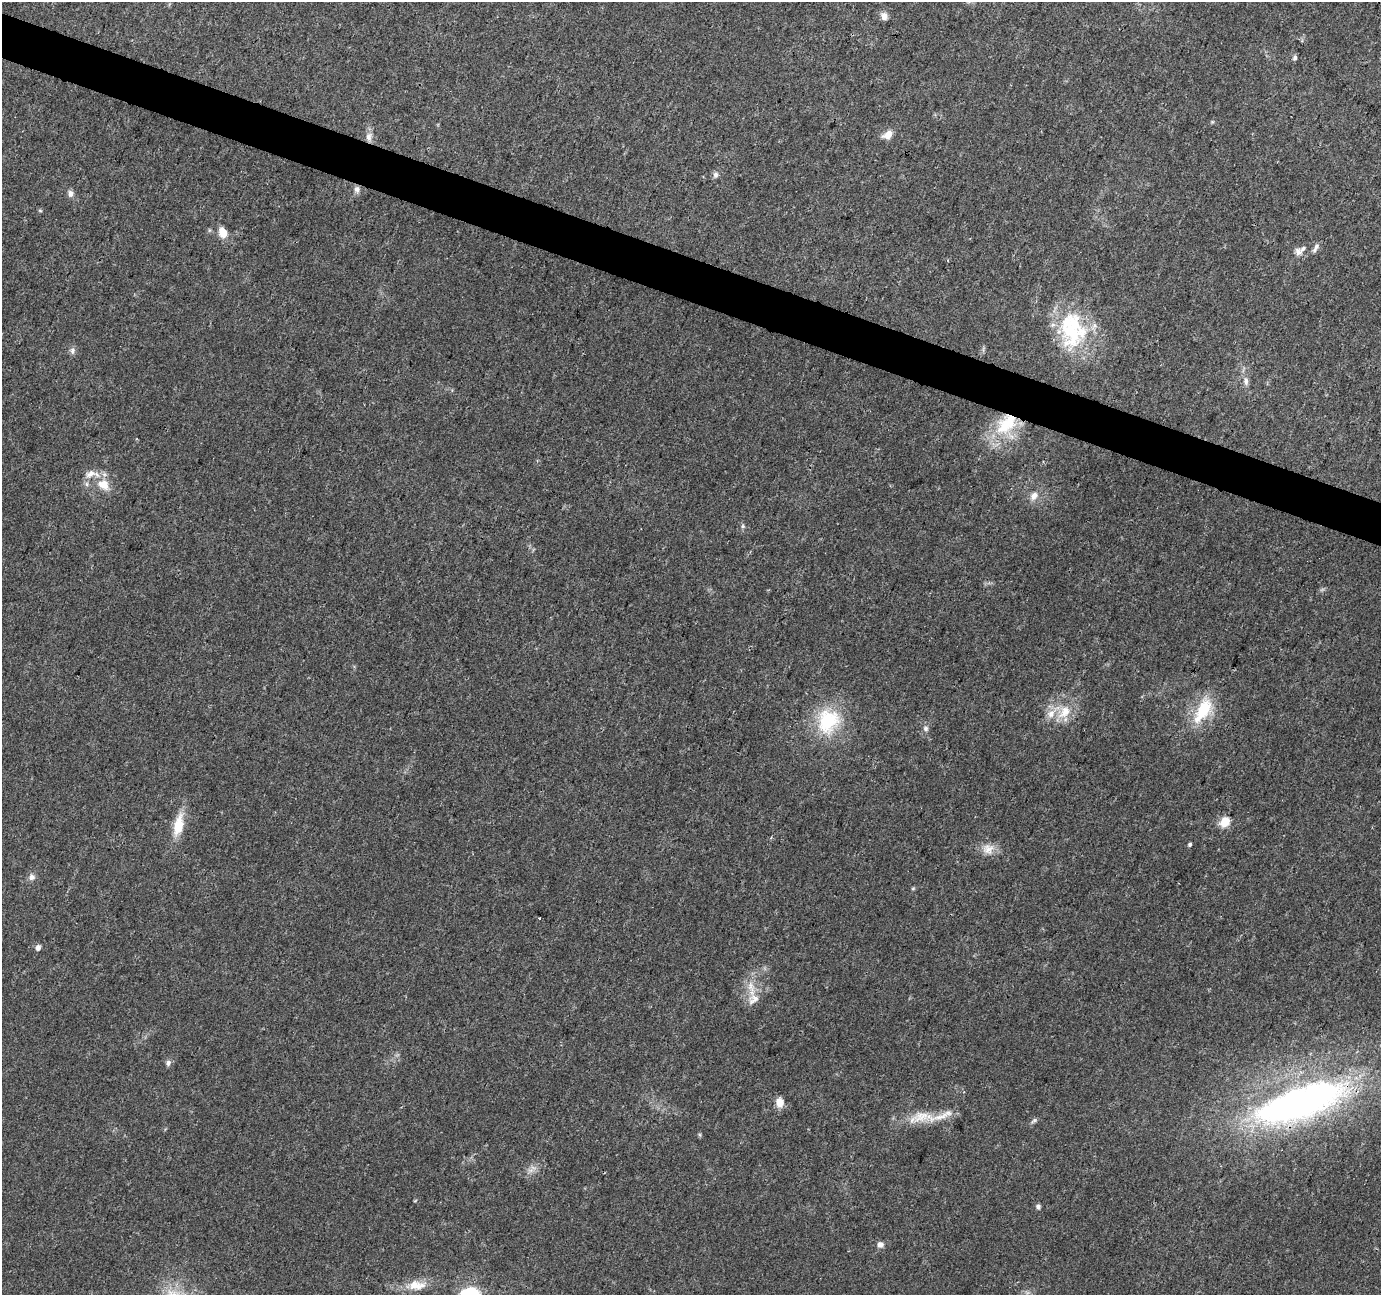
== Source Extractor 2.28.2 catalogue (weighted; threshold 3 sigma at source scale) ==
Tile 11 of 4 x 4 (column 3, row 3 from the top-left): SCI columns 2770-4148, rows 1571-2863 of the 5527 x 5664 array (HDU 1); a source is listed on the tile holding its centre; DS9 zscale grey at full resolution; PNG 1383 x 1297 px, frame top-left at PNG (2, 2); no overlay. Shown black and unused: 3% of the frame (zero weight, under 3 of 4 exposures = <1% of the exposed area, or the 3 px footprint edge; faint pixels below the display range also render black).
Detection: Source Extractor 2.28.2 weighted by HDU 2 'WHT'; one run over the whole footprint, this tile lists its part. Background 0.022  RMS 0.0036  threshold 0.016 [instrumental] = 3 sigma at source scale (4.5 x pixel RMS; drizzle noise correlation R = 1.50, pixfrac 1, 0.0396/0.0396 arcsec/px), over >= 5 px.
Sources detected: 49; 6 inside a brighter listed object's ellipse — not listed separately; the other 43 listed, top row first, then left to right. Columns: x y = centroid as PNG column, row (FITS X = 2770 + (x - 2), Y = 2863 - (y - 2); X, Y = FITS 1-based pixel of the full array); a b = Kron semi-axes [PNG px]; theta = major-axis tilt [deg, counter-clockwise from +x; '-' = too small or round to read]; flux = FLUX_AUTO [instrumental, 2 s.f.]
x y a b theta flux
884 16 9 8 - 2.1
1295 57 7 5 68 0.81
888 134 11 8 39 4
369 137 13 9 80 2.5
715 175 8 7 - 1.3
357 189 9 8 - 1.5
70 194 10 7 -88 1.4
40 211 6 4 -2 0.41
223 232 11 8 -60 5.4
1315 248 14 5 62 1.3
1298 252 11 9 -63 1.9
1072 330 51 34 -86 35
72 351 10 7 -87 1.3
1246 381 12 7 -89 1.8
1004 426 29 21 76 18
103 485 17 13 -29 6.2
1034 496 13 9 49 2.9
743 526 5 5 - 0.63
1203 710 33 15 61 17
1064 712 22 15 51 8.2
828 721 36 30 63 23
926 728 8 7 - 1.1
1225 822 11 9 54 5.3
178 825 30 12 78 8.7
1190 845 5 4 - 0.67
988 849 17 16 - 4.3
32 877 9 9 - 1.6
913 888 6 4 1 0.41
540 918 3 3 - 1.1
38 948 7 6 - 1.4
751 988 28 9 -79 5.3
168 1063 9 6 52 1.2
1300 1102 98 32 19 180
780 1103 9 8 - 4.3
921 1117 39 14 16 9.7
1034 1120 10 5 46 0.83
700 1135 6 4 -48 0.45
530 1170 8 6 29 1.5
1038 1207 6 5 - 0.88
880 1245 7 7 - 1.7
417 1285 26 13 1 6.6
469 1291 16 9 24 6.3
172 1294 28 15 -12 9.3
Overlapping masked pixels (flux is a lower limit): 1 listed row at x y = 1300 1102
Isophote crosses this tile's border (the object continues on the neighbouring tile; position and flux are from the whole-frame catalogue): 1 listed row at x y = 172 1294